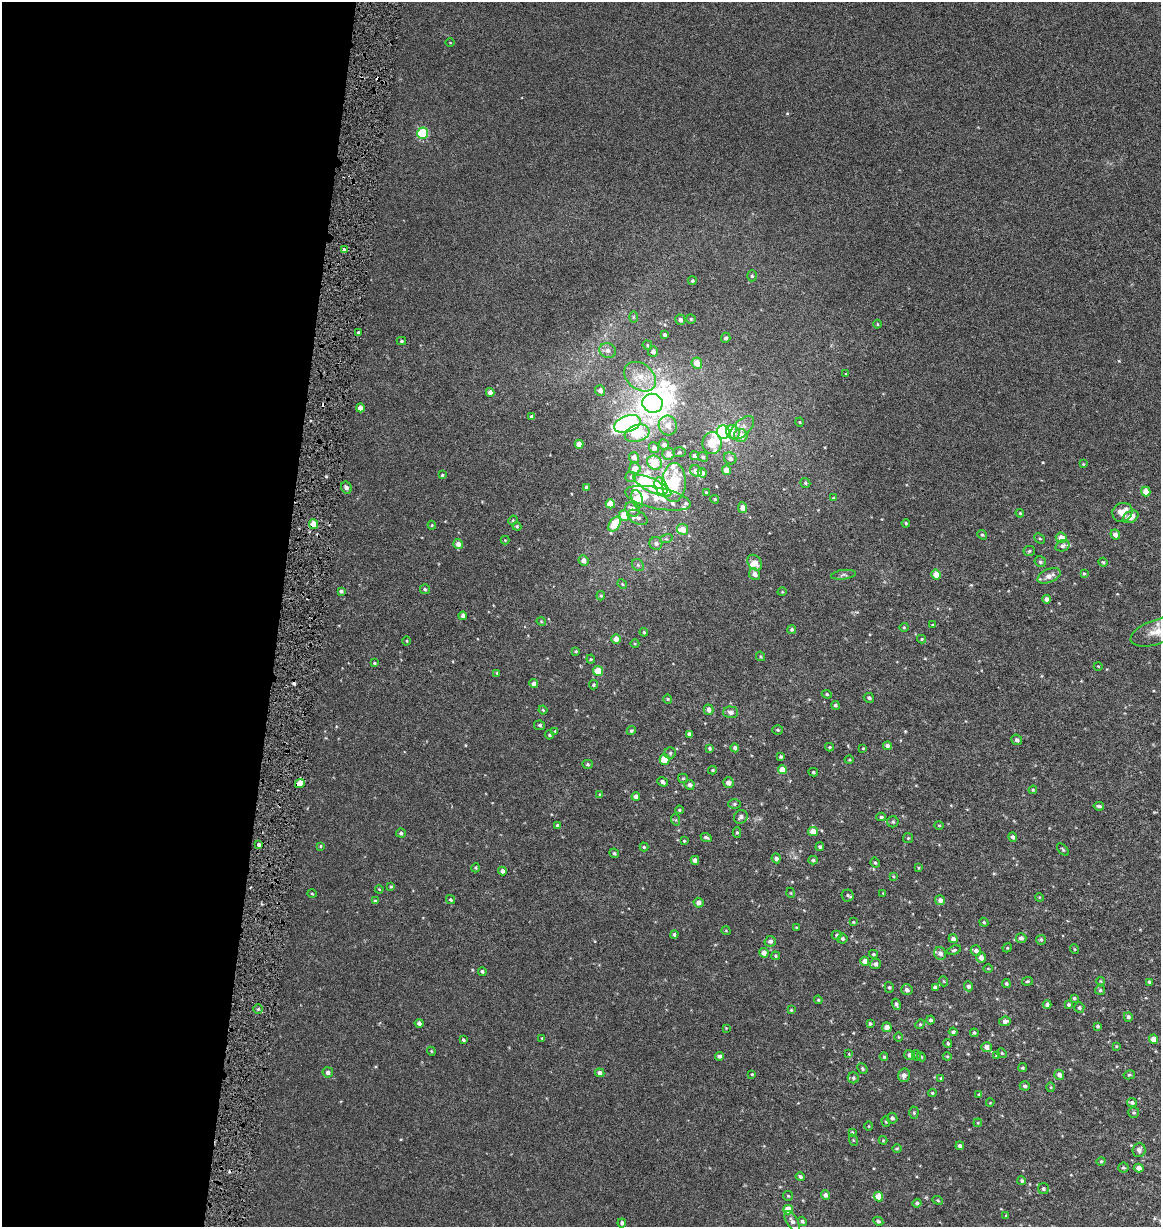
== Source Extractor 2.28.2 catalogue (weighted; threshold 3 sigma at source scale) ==
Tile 5 of 4 x 4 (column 1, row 2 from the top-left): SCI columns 287-1445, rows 2451-3675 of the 5150 x 4910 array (HDU 1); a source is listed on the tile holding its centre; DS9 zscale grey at full resolution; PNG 1163 x 1229 px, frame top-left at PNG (2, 2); each listed source drawn as its Kron ellipse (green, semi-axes under 4 px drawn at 4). Shown black and unused: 24% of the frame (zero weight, under 3 of 6 exposures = <1% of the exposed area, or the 3 px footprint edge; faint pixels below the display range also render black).
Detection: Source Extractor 2.28.2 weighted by HDU 2 'WHT'; one run over the whole footprint, this tile lists its part. Background 0.00109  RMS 0.0025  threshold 0.0103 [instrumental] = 3 sigma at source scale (4.09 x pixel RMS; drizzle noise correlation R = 1.36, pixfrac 0.8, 0.0396/0.0396 arcsec/px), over >= 5 px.
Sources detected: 335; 7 inside a brighter object's white glare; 3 cosmic-ray / hot-pixel residue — neither listed nor drawn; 11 inside a brighter listed object's ellipse — not listed separately; the other 314 listed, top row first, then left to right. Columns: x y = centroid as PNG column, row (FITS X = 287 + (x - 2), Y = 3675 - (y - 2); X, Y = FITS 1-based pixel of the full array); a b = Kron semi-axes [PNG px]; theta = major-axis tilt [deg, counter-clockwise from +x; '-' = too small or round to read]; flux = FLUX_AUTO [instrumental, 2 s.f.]
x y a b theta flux
450 42 4 3 - 0.16
423 133 5 5 - 15
344 250 4 3 - 0.74
752 276 5 4 - 0.34
692 281 4 4 - 0.35
633 317 6 4 -89 0.25
691 319 5 4 - 0.27
680 320 5 5 - 0.82
877 324 4 3 - 0.19
359 333 3 3 - 0.63
664 335 4 3 - 0.44
726 338 5 4 - 0.55
401 341 4 4 - 0.35
647 345 5 4 - 0.31
608 350 8 7 - 1
653 351 5 5 - 0.94
697 363 5 5 - 2.4
846 374 4 4 - 0.19
640 377 17 12 -39 4.2
600 390 5 5 - 1.3
490 392 4 4 - 1.1
652 403 10 9 - 190
360 408 4 4 - 1.8
532 417 4 4 - 0.54
800 422 4 3 - 0.16
627 424 14 8 19 71
668 425 10 9 - 2
742 428 15 7 43 1.9
723 432 7 6 - 47
733 432 7 6 - 2.4
637 433 13 8 17 11
741 435 7 6 - 2.1
712 443 11 9 81 6.4
579 444 4 4 - 1.9
664 445 5 5 - 1
654 448 5 5 - 1
679 452 6 5 - 0.32
669 454 6 6 - 1.6
694 456 4 4 - 0.58
634 457 5 5 - 1.4
703 457 5 4 - 0.47
730 458 6 5 - 0.79
655 463 8 6 -29 5.2
1083 464 4 4 - 0.19
635 468 5 5 - 1.8
726 470 4 4 - 2.5
696 471 6 5 - 1.6
702 473 5 4 - 0.65
442 475 3 3 - 0.28
631 477 5 5 - 0.39
674 483 19 12 87 15
805 483 5 4 - 0.39
652 486 21 6 -26 15
661 486 9 6 -69 16
587 487 4 3 - 0.5
346 488 6 5 - 0.95
1146 491 5 4 - 2.6
706 492 3 3 - 0.23
658 498 33 10 -12 5
833 498 4 4 - 0.21
637 499 9 5 -73 6.9
715 499 4 3 - 0.26
610 504 4 4 - 3.2
743 508 5 4 - 2
632 509 8 6 -43 1.8
1122 512 10 9 - 3.3
1020 513 4 3 - 0.25
624 515 5 5 - 4.2
637 517 11 6 -29 0.98
1131 517 8 5 29 1.7
513 520 5 4 - 0.23
906 523 4 3 - 0.25
314 524 5 4 - 4.1
615 524 8 5 59 6.2
432 525 4 4 - 0.23
517 526 4 4 - 0.31
683 529 6 5 - 2.2
1115 534 5 4 - 1.4
982 535 5 4 - 0.32
1061 538 5 5 - 1.9
666 539 6 4 17 0.38
1040 539 6 4 -43 0.3
505 540 4 4 - 0.2
656 543 6 6 - 0.75
458 544 5 5 - 1.5
1062 546 7 5 22 0.65
1029 551 6 5 - 0.36
584 560 5 5 - 1.3
1040 562 6 5 - 0.54
1103 562 4 3 - 0.26
755 563 8 6 -52 2
638 565 7 5 -47 0.46
1084 573 4 3 - 0.25
755 574 6 5 - 1.1
843 575 12 4 7 0.62
936 575 5 4 - 3.3
1049 576 12 7 23 1.6
622 584 5 4 - 0.26
425 589 5 5 - 0.36
341 591 4 3 - 0.45
782 592 4 3 - 0.18
601 596 5 4 - 0.3
1046 599 4 4 - 0.9
463 616 4 4 - 0.93
541 621 5 3 - 0.21
933 625 4 3 - 0.26
904 627 4 4 - 0.24
792 629 4 4 - 0.41
1158 631 29 12 19 4
644 632 4 3 - 0.28
616 639 4 4 - 2
922 639 4 4 - 0.27
407 641 4 3 - 0.21
635 644 4 3 - 0.21
576 651 4 3 - 0.23
760 656 5 4 - 0.24
591 659 4 4 - 0.26
374 663 4 3 - 0.25
1098 666 4 3 - 0.16
598 671 5 5 - 5
497 673 4 4 - 0.28
534 684 4 4 - 1
593 685 4 4 - 0.31
827 694 5 4 - 0.29
869 698 5 4 - 0.47
668 699 4 4 - 0.25
835 705 4 4 - 0.39
543 710 4 3 - 0.22
709 710 5 4 - 1.1
731 712 7 6 - 0.9
540 725 5 4 - 0.45
778 730 5 4 - 0.35
555 731 4 4 - 0.2
631 731 5 4 - 0.36
689 734 4 3 - 0.6
549 735 4 4 - 0.34
1017 740 6 5 - 0.62
887 746 4 4 - 0.73
830 747 4 4 - 0.27
709 748 3 3 - 0.39
735 748 4 4 - 0.69
863 748 3 3 - 0.2
670 753 6 5 - 0.41
781 757 3 3 - 0.33
665 760 5 5 - 5.5
849 760 4 3 - 0.19
588 764 5 4 - 0.37
712 770 4 3 - 0.26
782 770 4 4 - 3
813 772 5 4 - 0.29
683 778 5 4 - 0.26
662 782 5 4 - 0.65
300 783 5 4 - 4.2
728 783 5 5 - 1.2
689 785 5 4 - 0.69
1033 790 4 4 - 0.24
600 795 4 3 - 0.28
636 796 4 4 - 0.96
734 804 6 5 - 0.36
1099 806 5 4 - 0.51
679 810 4 3 - 0.24
741 817 7 6 - 0.83
881 817 5 4 - 0.35
676 820 6 3 -71 0.27
893 822 5 5 - 0.41
557 825 4 4 - 0.43
939 825 5 3 - 0.2
813 832 5 5 - 2.6
401 833 5 4 - 0.55
737 833 5 4 - 0.3
706 837 5 3 - 0.5
1013 837 5 4 - 0.65
908 838 5 5 - 0.29
684 841 3 2 - 0.21
258 845 4 3 - 1.1
320 846 3 3 - 0.26
644 847 4 4 - 0.31
820 847 4 4 - 0.53
1063 850 7 4 -47 0.32
614 853 5 4 - 0.4
776 858 5 4 - 0.9
695 860 4 4 - 1
813 860 4 4 - 0.44
875 863 5 3 - 0.31
476 868 4 4 - 0.26
918 868 4 3 - 0.22
502 871 4 4 - 0.86
893 876 4 3 - 0.2
391 887 4 3 - 0.25
379 889 4 3 - 0.18
791 893 5 3 - 0.18
883 893 3 3 - 0.15
312 894 4 3 - 0.19
848 895 6 6 - 0.43
1039 897 4 3 - 0.2
451 900 5 4 - 0.39
940 900 5 5 - 1.1
375 901 4 4 - 0.33
699 903 5 4 - 1.1
853 922 4 4 - 0.2
984 922 5 4 - 0.32
796 927 4 2 - 0.19
726 931 4 3 - 0.17
674 935 4 4 - 0.44
837 935 5 4 - 0.44
1021 938 5 5 - 0.84
842 939 5 5 - 0.45
953 939 4 4 - 0.9
1041 940 5 5 - 0.33
770 941 6 5 - 0.65
1007 948 5 4 - 0.23
1074 949 5 3 - 0.19
954 950 7 4 16 0.35
976 951 5 5 - 0.81
764 953 5 4 - 1.2
940 953 6 6 - 1.1
873 954 4 3 - 0.35
775 956 4 3 - 0.26
981 957 5 4 - 1.3
865 961 4 4 - 1.8
875 964 5 5 - 0.69
988 968 4 3 - 0.21
482 971 4 3 - 0.44
943 981 5 3 - 0.2
1027 981 5 4 - 0.33
1100 981 4 3 - 0.18
1149 982 4 3 - 0.41
1006 983 4 4 - 0.37
968 986 5 4 - 0.58
889 987 5 4 - 0.35
935 987 4 4 - 0.74
907 990 6 5 - 0.76
1100 990 5 5 - 0.36
1074 998 4 4 - 0.36
818 1000 4 3 - 0.24
896 1004 6 3 -64 0.57
1047 1004 4 4 - 0.64
1068 1005 4 4 - 0.36
1079 1008 5 5 - 0.52
258 1009 5 5 - 0.43
791 1010 4 4 - 0.26
1128 1017 5 4 - 0.56
930 1020 4 4 - 0.51
1005 1021 6 4 6 0.97
419 1023 4 4 - 0.76
870 1024 4 3 - 0.32
920 1024 5 4 - 0.27
1097 1026 4 4 - 0.38
887 1027 5 4 - 1.6
726 1028 4 4 - 0.18
953 1032 4 4 - 0.58
974 1033 4 4 - 0.33
898 1037 5 3 - 0.22
542 1038 3 3 - 0.15
1153 1039 4 4 - 2.3
463 1040 3 3 - 0.29
948 1043 5 4 - 0.34
1116 1046 4 4 - 0.21
987 1047 5 5 - 1.2
431 1051 4 3 - 0.21
1002 1053 5 4 - 0.26
849 1054 4 4 - 0.18
910 1055 5 5 - 1
720 1056 4 4 - 0.88
917 1056 5 3 - 0.23
947 1056 4 4 - 0.23
996 1056 4 3 - 0.19
884 1057 4 4 - 0.28
921 1057 4 4 - 0.25
1022 1068 4 4 - 0.31
862 1069 6 4 -49 0.4
328 1072 5 5 - 0.86
600 1073 5 4 - 1
752 1074 4 3 - 0.21
904 1075 6 6 - 0.94
1059 1075 5 5 - 1.1
1129 1075 6 4 11 0.33
853 1078 5 5 - 0.42
941 1078 3 3 - 0.26
1025 1086 5 4 - 0.54
1050 1087 5 3 - 0.23
932 1093 4 3 - 0.29
979 1094 4 3 - 0.29
1132 1102 5 4 - 0.55
990 1103 4 2 - 0.17
1134 1112 5 5 - 0.37
914 1113 6 4 89 0.39
892 1118 5 5 - 0.6
886 1121 5 4 - 0.3
978 1123 4 3 - 0.18
869 1126 4 3 - 0.17
852 1132 3 3 - 0.25
853 1140 6 3 -71 0.21
883 1140 4 4 - 0.21
960 1146 4 4 - 0.69
897 1148 5 3 - 0.21
1139 1150 7 6 - 0.81
1101 1161 4 4 - 0.32
1123 1168 5 5 - 0.39
1139 1168 5 4 - 1.2
800 1176 5 4 - 0.5
1022 1181 4 4 - 0.42
1043 1189 5 5 - 0.46
825 1195 5 4 - 0.78
788 1196 5 4 - 0.25
878 1196 5 4 - 2.8
938 1200 5 4 - 0.3
917 1203 4 4 - 0.47
788 1210 5 4 - 4.4
1006 1216 4 3 - 0.25
792 1221 11 5 -60 0.92
802 1221 4 4 - 0.51
878 1221 5 4 - 0.43
622 1223 4 4 - 0.5
Overlapping masked pixels (flux is a lower limit): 2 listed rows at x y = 314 524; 300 783
Isophote crosses this tile's border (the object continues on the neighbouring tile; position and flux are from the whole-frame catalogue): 1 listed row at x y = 1158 631